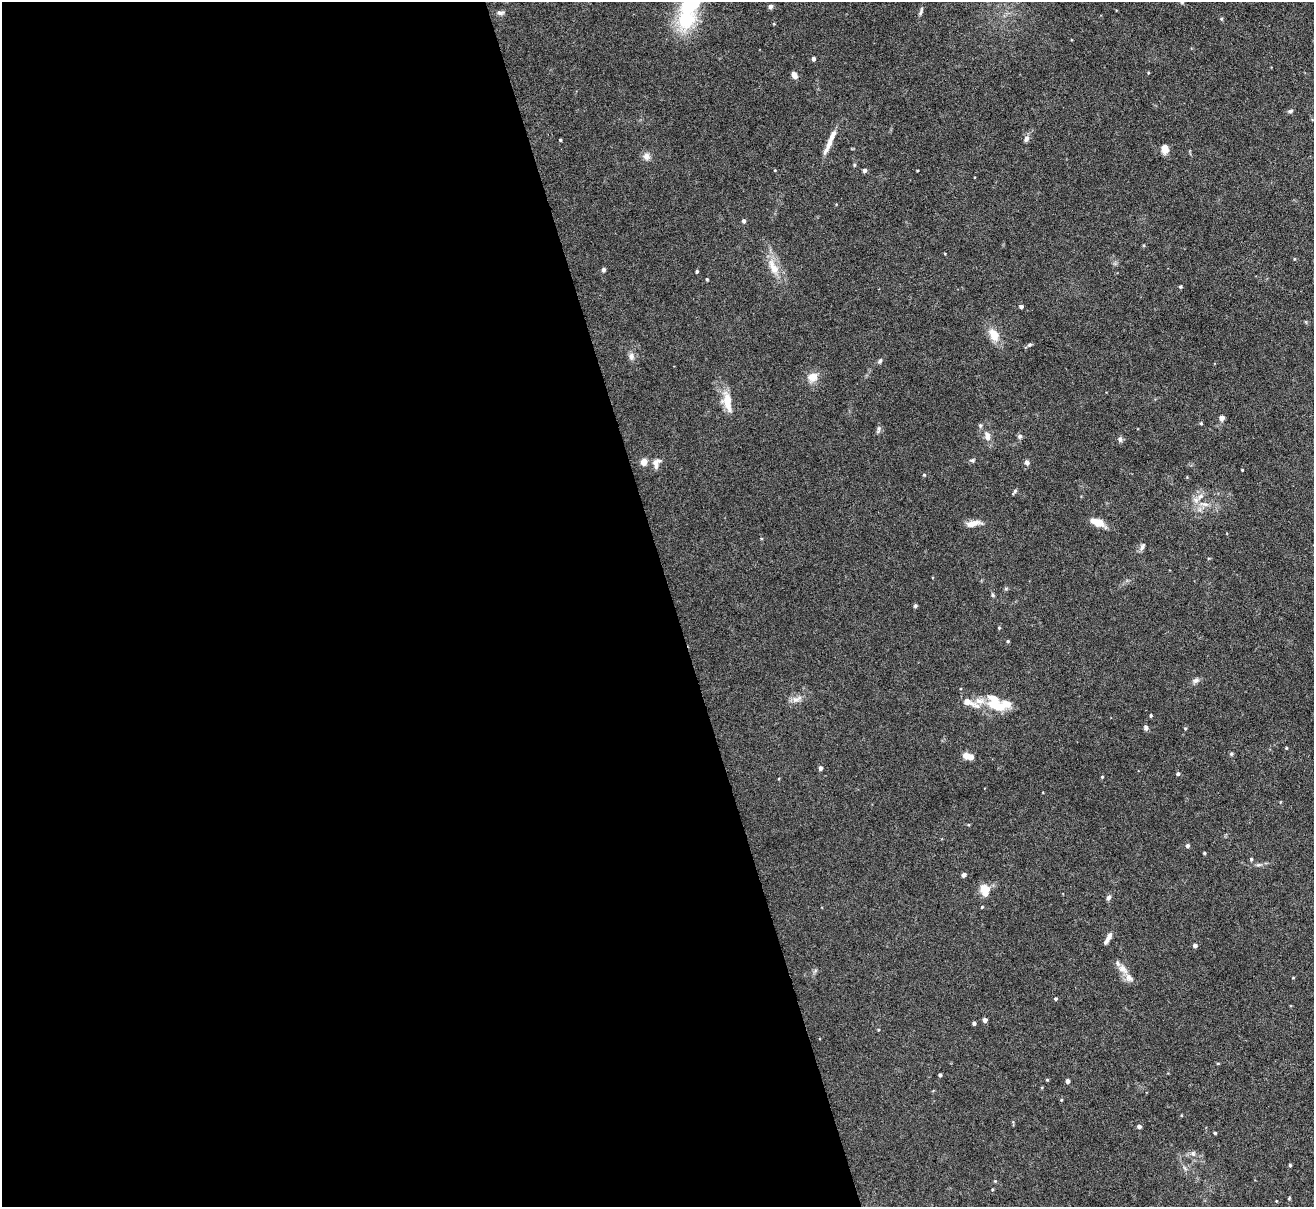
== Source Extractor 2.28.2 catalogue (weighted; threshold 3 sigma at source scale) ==
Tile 9 of 4 x 4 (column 1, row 3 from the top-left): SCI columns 1-1312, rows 1348-2552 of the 5247 x 5228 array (HDU 1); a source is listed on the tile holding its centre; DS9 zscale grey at full resolution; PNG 1316 x 1209 px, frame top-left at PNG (2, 2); no overlay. Shown black and unused: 51% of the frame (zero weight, under 4 of 8 exposures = <1% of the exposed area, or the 3 px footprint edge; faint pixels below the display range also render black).
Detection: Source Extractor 2.28.2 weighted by HDU 2 'WHT'; one run over the whole footprint, this tile lists its part. Background 0.0598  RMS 0.0025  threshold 0.0101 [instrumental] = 3 sigma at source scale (4.09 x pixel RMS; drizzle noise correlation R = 1.36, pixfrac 0.8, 0.05/0.05 arcsec/px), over >= 5 px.
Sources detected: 97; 1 inside a brighter object's white glare — not listed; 6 inside a brighter listed object's ellipse — not listed separately; the other 90 listed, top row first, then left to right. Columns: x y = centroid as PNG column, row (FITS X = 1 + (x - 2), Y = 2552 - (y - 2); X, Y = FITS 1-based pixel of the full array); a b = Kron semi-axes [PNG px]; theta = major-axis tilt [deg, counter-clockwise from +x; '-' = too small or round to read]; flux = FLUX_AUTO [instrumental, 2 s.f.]
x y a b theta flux
1182 2 5 4 - 0.28
690 5 18 11 25 12
770 7 5 4 - 0.8
921 11 12 4 71 0.56
500 13 10 6 -6 0.68
1221 19 6 3 72 0.23
813 59 4 4 - 0.61
794 75 7 5 -58 1.4
1290 111 7 4 27 0.38
1026 139 7 6 - 0.9
560 140 3 3 - 0.29
830 141 35 5 67 2.7
1165 149 9 7 -81 1.9
646 156 8 8 - 1.3
854 165 5 3 - 0.24
864 170 4 4 - 0.75
744 221 4 4 - 0.57
1294 259 4 3 - 0.16
773 267 25 11 -62 3.7
603 270 5 5 - 0.48
697 271 4 3 - 0.35
707 279 4 3 - 0.24
1180 287 4 4 - 0.3
1021 307 4 4 - 0.72
994 335 16 11 -63 3.1
1029 345 7 4 27 0.43
631 356 10 7 -84 0.99
880 360 7 4 63 0.4
813 377 11 10 - 2.4
727 402 25 10 -80 3.8
1222 418 5 5 - 1.3
1201 423 4 4 - 0.23
980 425 6 5 - 0.39
879 429 10 5 79 0.57
987 436 10 7 -82 1.4
1020 436 7 6 - 0.52
1120 439 7 6 - 0.65
972 460 7 5 -10 0.39
644 462 5 4 - 3.5
1027 462 6 5 - 0.86
656 463 14 8 74 1.4
1242 470 3 2 - 0.17
924 475 4 4 - 0.23
1015 491 7 4 53 0.43
1200 496 12 6 39 1.3
1204 504 17 6 -11 1.7
973 523 18 7 12 1.9
1099 523 11 9 -17 2.4
1142 547 10 5 66 0.63
1006 589 6 4 1 0.3
993 595 6 4 -88 0.3
915 606 5 4 - 0.4
999 628 4 3 - 0.22
1008 641 5 4 - 0.27
1196 680 9 6 32 0.76
796 699 16 6 26 1.3
968 702 23 8 -24 2.3
993 705 17 11 -12 4.3
1151 715 4 3 - 0.27
1146 728 7 5 -69 0.54
1185 728 4 3 - 0.19
1286 748 4 3 - 0.19
1231 754 5 4 - 0.32
971 757 6 6 - 1.7
820 768 4 4 - 0.74
1178 774 5 4 - 0.46
1102 777 4 3 - 0.2
1187 846 5 5 - 0.52
1204 853 4 3 - 0.23
1251 859 4 4 - 0.3
964 875 5 4 - 0.58
985 890 14 11 -77 3
1108 897 7 5 59 0.61
982 907 4 3 - 0.19
1109 936 14 6 65 1.3
1195 945 4 4 - 0.72
1123 969 16 8 -40 2
1056 999 4 4 - 0.35
985 1020 4 4 - 0.98
974 1023 4 3 - 0.5
940 1075 3 3 - 0.44
1047 1080 4 4 - 0.23
1067 1081 4 4 - 1
1061 1100 4 3 - 0.21
1139 1126 4 4 - 0.72
1215 1133 3 3 - 0.26
1193 1153 8 6 -75 0.65
1290 1165 4 4 - 0.3
995 1181 4 4 - 0.2
1289 1198 4 4 - 0.21
Isophote crosses this tile's border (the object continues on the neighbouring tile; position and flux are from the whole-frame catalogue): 2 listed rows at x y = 1182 2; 690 5